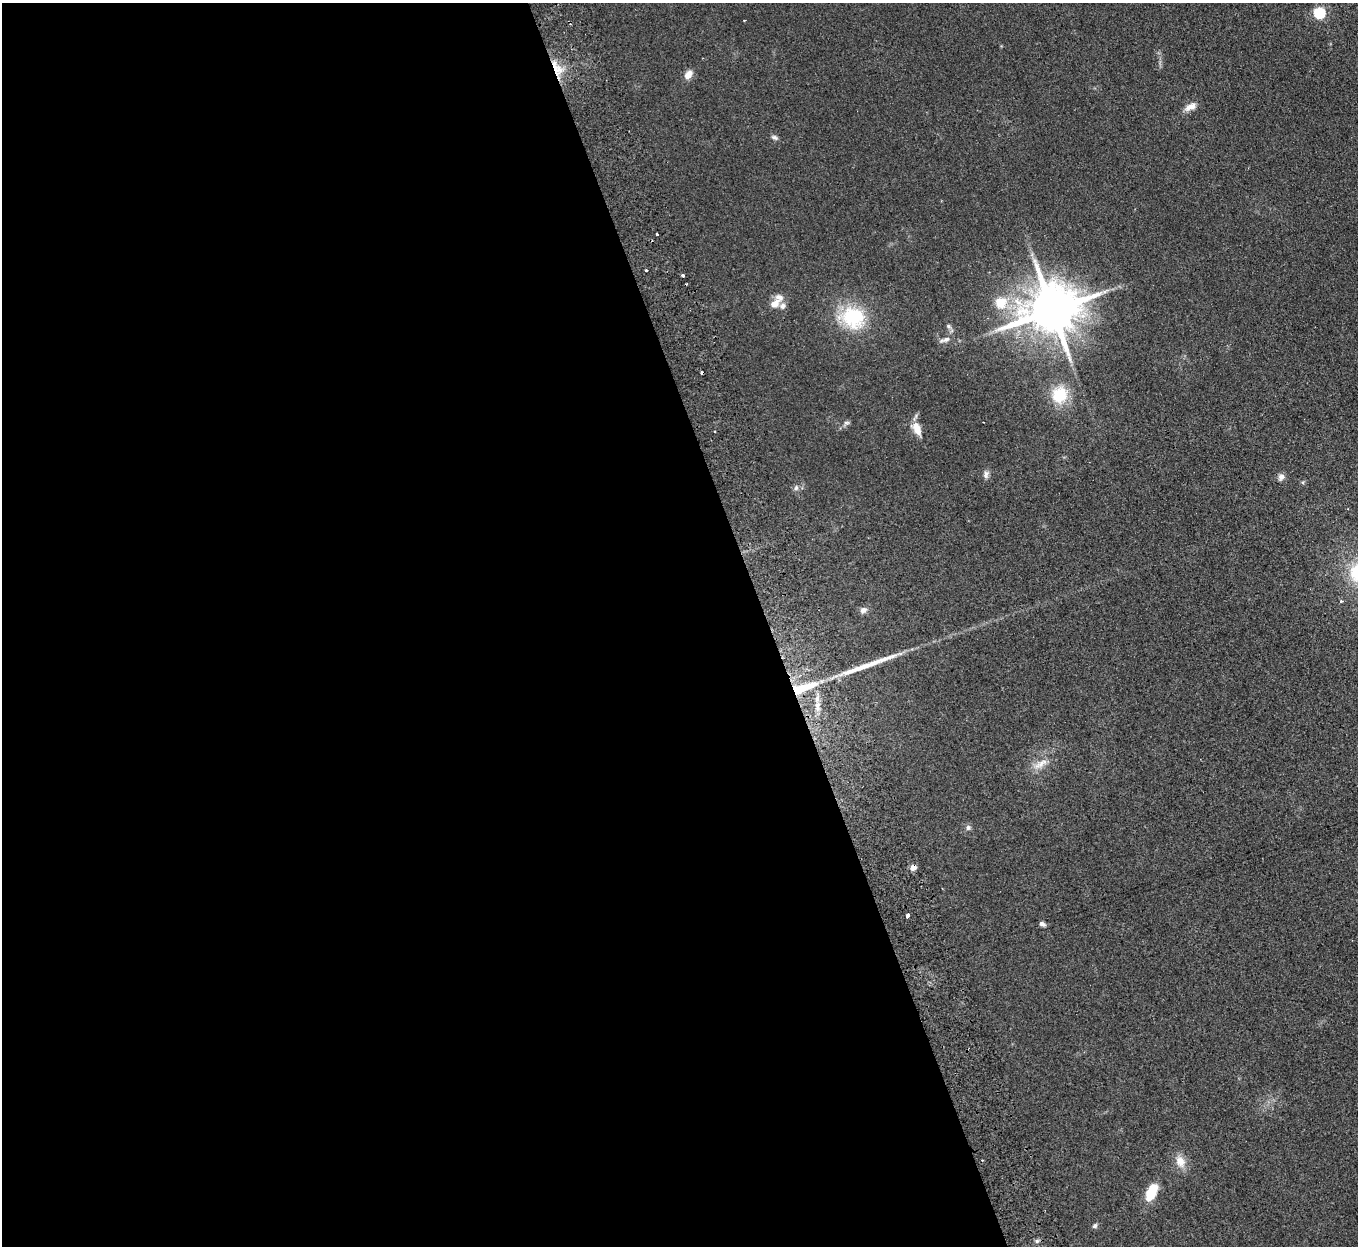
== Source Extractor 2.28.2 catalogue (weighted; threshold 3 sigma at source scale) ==
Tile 9 of 4 x 4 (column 1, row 3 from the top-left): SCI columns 56-1411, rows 1420-2663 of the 5532 x 5451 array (HDU 1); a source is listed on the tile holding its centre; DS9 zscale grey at full resolution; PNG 1360 x 1248 px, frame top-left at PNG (2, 3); no overlay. Shown black and unused: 57% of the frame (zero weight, under 2 of 3 exposures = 3% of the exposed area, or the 3 px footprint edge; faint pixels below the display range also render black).
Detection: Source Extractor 2.28.2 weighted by HDU 2 'WHT'; one run over the whole footprint, this tile lists its part. Background 0.103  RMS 0.011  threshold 0.0513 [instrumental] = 3 sigma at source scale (4.5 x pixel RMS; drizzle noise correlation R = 1.50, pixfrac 1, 0.05/0.05 arcsec/px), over >= 5 px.
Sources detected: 37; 2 cosmic-ray / hot-pixel residue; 1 long thin detection or spike segment (spike, bleed or trail) — not listed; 2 inside a brighter listed object's ellipse — not listed separately; the other 32 listed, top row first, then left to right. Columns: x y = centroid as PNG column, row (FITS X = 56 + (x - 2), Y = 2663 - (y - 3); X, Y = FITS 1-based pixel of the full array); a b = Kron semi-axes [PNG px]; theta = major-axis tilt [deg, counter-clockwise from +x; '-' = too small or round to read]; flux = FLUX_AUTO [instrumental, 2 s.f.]
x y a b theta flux
1319 13 6 5 - 100
744 20 3 2 - 1.5
556 68 24 10 -62 21
688 75 11 7 46 8.5
1190 107 16 8 26 8.1
775 137 9 5 -24 2.8
657 234 3 3 - 3.6
646 270 3 3 - 1.9
1000 302 5 5 - 48
775 304 13 9 42 9.6
1052 310 15 13 19 6400
853 317 32 27 -22 65
948 326 6 5 - 2.1
945 340 13 6 16 4.4
1059 395 17 15 56 37
846 423 8 4 -8 2
917 428 13 7 -66 16
986 474 12 6 85 3.9
1281 477 9 7 59 4.6
796 488 7 6 - 2.8
863 610 10 7 28 4.6
802 688 31 9 19 44
817 706 14 5 -83 7.7
1040 764 25 8 30 11
968 827 7 7 - 2.9
913 867 5 4 - 11
907 916 4 3 - 13
1042 924 7 5 -26 3.1
1180 1161 16 12 -64 13
1151 1192 18 9 65 34
1095 1226 7 6 - 2.4
1037 1241 6 4 -44 2
Overlapping masked pixels (flux is a lower limit): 3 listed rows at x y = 556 68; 802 688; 913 867